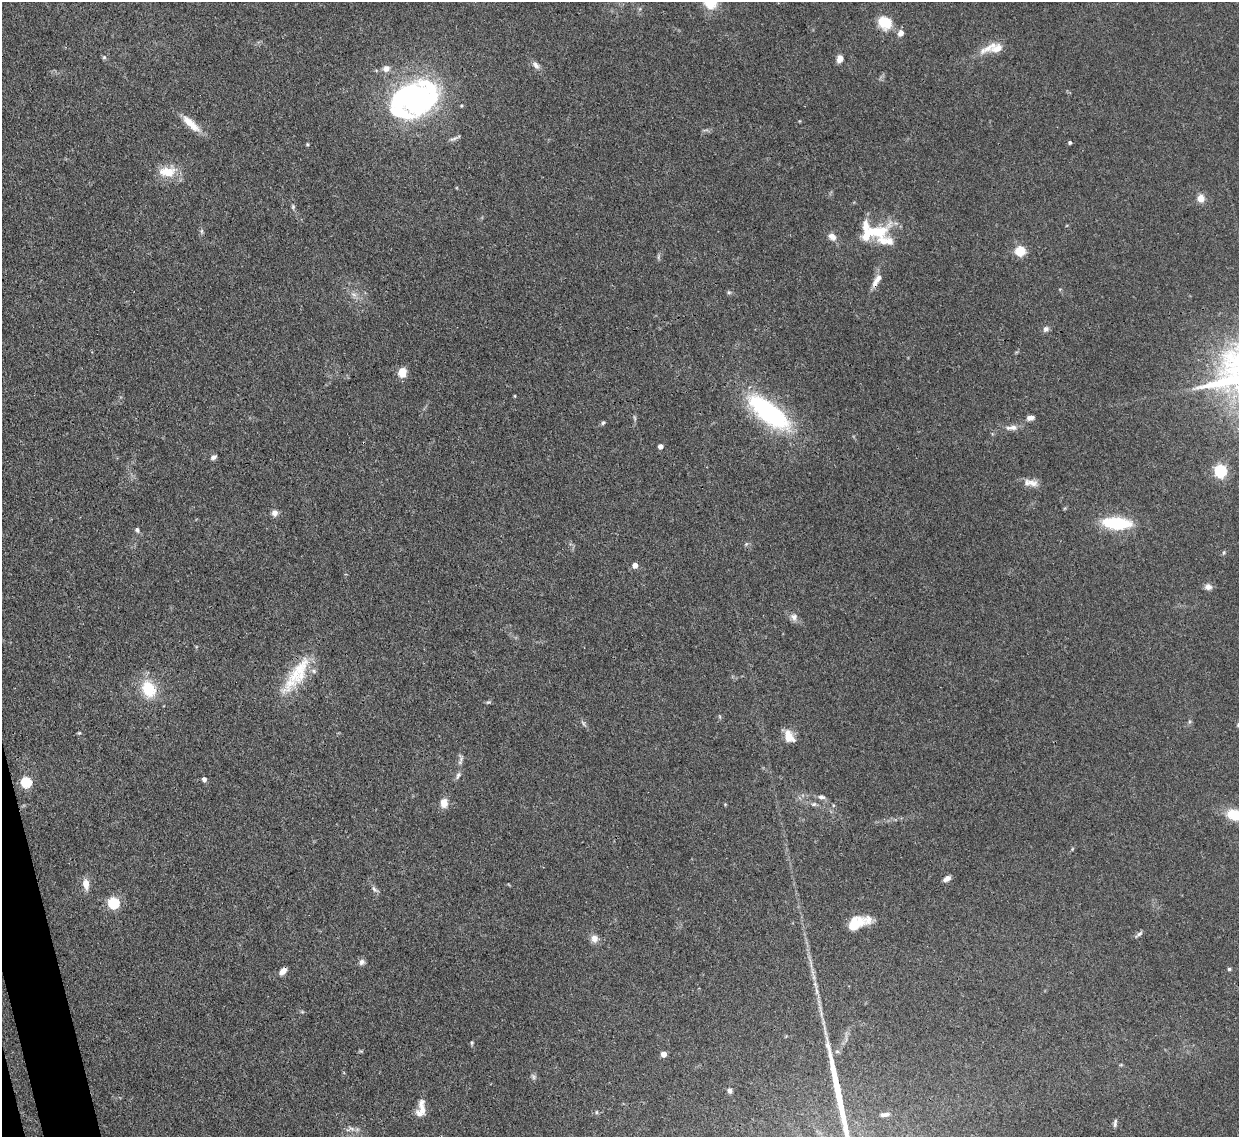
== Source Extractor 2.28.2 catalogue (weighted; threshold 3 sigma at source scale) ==
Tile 7 of 4 x 4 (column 3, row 2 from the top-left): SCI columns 2558-3794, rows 2484-3618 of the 5110 x 5091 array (HDU 1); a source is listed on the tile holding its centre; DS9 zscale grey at full resolution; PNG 1241 x 1139 px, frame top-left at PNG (2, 2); no overlay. Shown black and unused: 1% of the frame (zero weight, under 3 of 4 exposures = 9% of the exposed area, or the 3 px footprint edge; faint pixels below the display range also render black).
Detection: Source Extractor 2.28.2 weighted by HDU 2 'WHT'; one run over the whole footprint, this tile lists its part. Background 0.146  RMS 0.0052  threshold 0.0234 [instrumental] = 3 sigma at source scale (4.5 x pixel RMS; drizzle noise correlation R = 1.50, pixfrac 1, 0.05/0.05 arcsec/px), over >= 5 px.
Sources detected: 84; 1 too faint to see at this stretch — not listed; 9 inside a brighter listed object's ellipse — not listed separately; the other 74 listed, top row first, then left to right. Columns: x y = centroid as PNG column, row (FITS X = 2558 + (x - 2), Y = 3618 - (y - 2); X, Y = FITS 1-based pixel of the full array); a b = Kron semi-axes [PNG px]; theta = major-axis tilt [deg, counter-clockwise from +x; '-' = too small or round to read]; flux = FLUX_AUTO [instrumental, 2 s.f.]
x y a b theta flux
885 22 14 12 -35 13
901 33 7 6 - 3
988 48 30 8 31 6.6
104 57 6 6 - 0.87
839 59 8 6 75 3
536 65 12 7 -51 2.5
386 68 9 8 - 3.2
414 99 57 38 26 120
191 124 28 9 -43 8
453 139 14 4 18 1.5
1070 142 4 4 - 1
167 172 21 12 -3 11
1201 198 6 6 - 6.6
293 207 6 5 - 0.82
201 231 7 4 90 0.96
879 232 34 16 24 19
832 237 11 8 -39 3.5
1020 251 5 5 - 33
658 257 7 4 72 0.95
875 283 14 7 78 3.5
729 292 6 5 - 0.88
354 294 9 4 -9 1.7
1046 329 9 7 65 1.7
402 372 9 8 - 7.1
515 396 5 3 - 0.43
769 412 57 22 -38 67
1030 418 9 5 9 2.4
603 423 6 4 61 0.84
1012 428 18 7 3 3.4
660 446 4 4 - 3.1
214 457 8 5 34 1.5
1220 470 6 5 - 80
1032 483 15 10 -7 4
275 513 8 7 - 2.7
1117 523 23 9 -4 36
137 530 7 4 -81 1.1
746 544 5 5 - 0.75
1223 553 6 4 71 0.67
635 565 5 4 - 4.2
1208 587 9 8 - 2.5
794 617 10 9 - 2.6
299 672 59 18 56 25
149 689 20 15 -63 17
488 702 8 3 13 0.74
789 736 14 9 -58 7.7
461 760 17 6 80 2.4
204 779 6 5 - 1.6
26 782 5 5 - 47
821 797 10 6 -10 1.8
444 803 12 9 90 4.7
814 804 7 5 24 1.1
1235 815 16 11 -18 15
947 879 9 6 30 2.5
86 884 11 7 -84 5.7
374 889 10 5 -45 1.5
113 903 5 5 - 53
855 924 19 11 30 14
1139 934 12 4 39 1.4
594 938 10 10 - 3.3
362 962 9 7 48 1.8
1229 969 4 4 - 0.83
283 971 10 6 46 3.3
816 990 16 4 -81 2.9
825 1032 12 3 -80 1.7
472 1043 5 4 - 0.71
837 1051 6 4 0 0.92
664 1054 4 4 - 5.4
533 1076 9 5 -64 1.2
730 1091 6 5 - 1.8
422 1108 21 7 -80 5.1
596 1112 6 4 90 0.67
885 1114 10 5 6 1.7
1115 1123 11 4 83 1.3
351 1128 9 3 -31 1.2
Overlapping masked pixels (flux is a lower limit): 3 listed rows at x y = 875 283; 299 672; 283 971
Isophote crosses this tile's border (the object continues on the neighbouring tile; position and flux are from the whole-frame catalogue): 1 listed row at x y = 1235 815